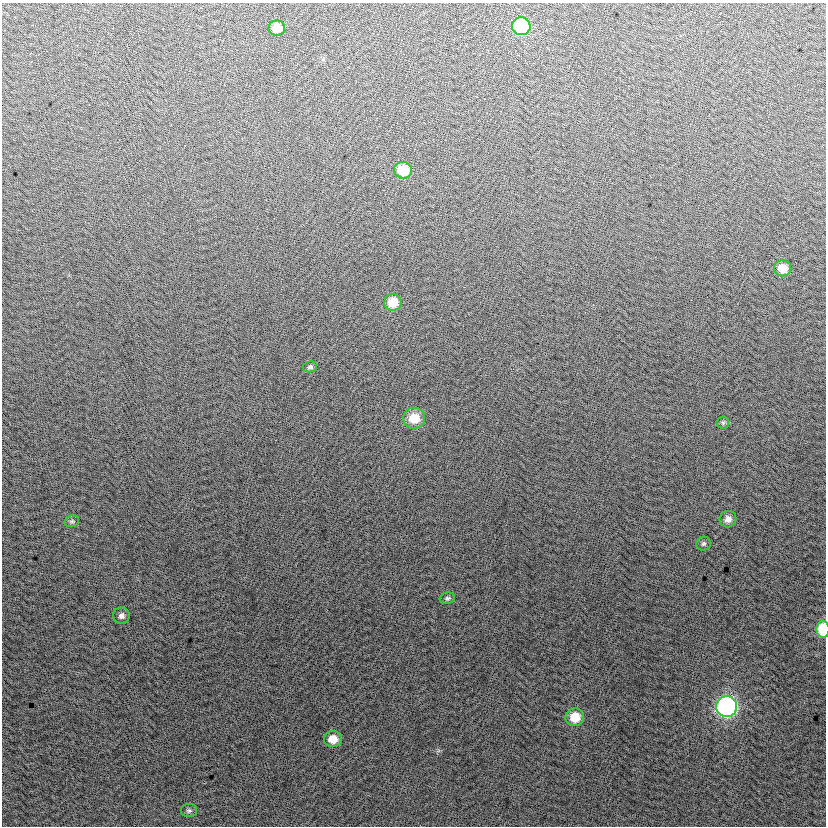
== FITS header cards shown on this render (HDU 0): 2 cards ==
NAXIS1  =                  824
NAXIS2  =                  824

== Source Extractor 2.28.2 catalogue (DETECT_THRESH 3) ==
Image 824 x 824 px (HDU 0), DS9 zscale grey, 1 PNG px = 1 image px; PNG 828 x 828 px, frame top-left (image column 1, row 824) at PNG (2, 3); each listed source drawn as its Kron ellipse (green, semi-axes under 4 px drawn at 4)
Background 2.83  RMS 13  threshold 40.1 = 3 sigma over >= 5 px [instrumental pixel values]
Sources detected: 18; all 18 listed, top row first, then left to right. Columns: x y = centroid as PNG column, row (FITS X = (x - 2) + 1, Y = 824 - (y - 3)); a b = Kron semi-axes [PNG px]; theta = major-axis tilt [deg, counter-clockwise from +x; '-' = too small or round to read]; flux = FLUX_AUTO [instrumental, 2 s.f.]
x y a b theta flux
521 26 9 9 - 60000
277 28 8 7 - 12000
403 170 9 8 - 26000
783 268 9 8 - 12000
393 302 9 8 - 19000
310 367 7 5 9 2100
414 418 11 10 - 19000
723 423 6 6 - 1800
728 519 8 8 - 5400
72 521 7 5 13 2100
704 544 7 7 - 2100
447 598 8 5 13 2200
121 616 8 8 - 3700
823 629 8 6 -90 35000
727 707 10 10 - 270000
575 717 9 9 - 19000
333 739 9 8 - 12000
189 811 8 6 0 2300
At the frame edge (FLAGS 8, measured only in part): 1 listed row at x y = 823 629